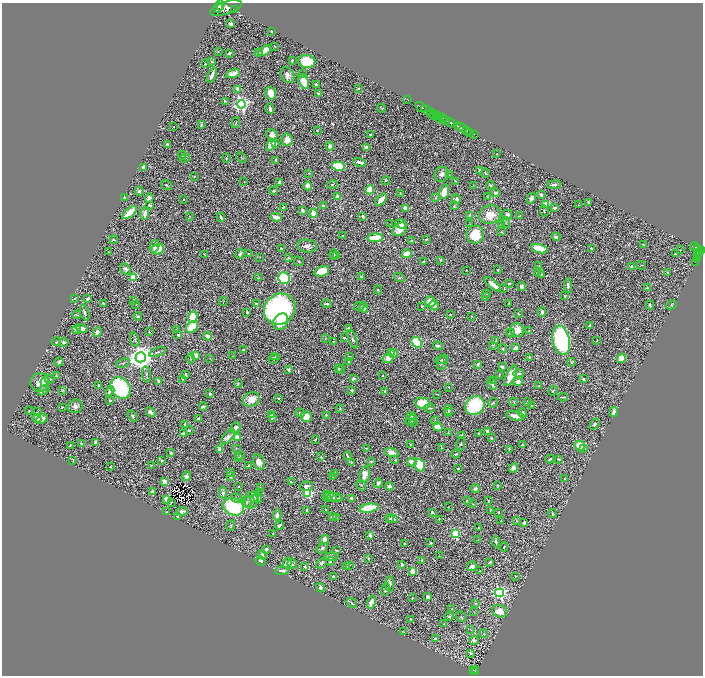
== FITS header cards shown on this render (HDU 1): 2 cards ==
NAXIS1  =                 1401
NAXIS2  =                 1347

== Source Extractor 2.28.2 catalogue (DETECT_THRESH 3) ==
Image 1401 x 1347 px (HDU 1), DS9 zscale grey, zoomed out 1/2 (1 PNG px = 2 x 2 image px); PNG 705 x 678 px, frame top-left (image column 1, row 1346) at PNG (2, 3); each listed source drawn as its Kron ellipse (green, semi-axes under 4 px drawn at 4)
Background 0.735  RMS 0.017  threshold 0.0505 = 3 sigma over >= 5 px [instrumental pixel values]
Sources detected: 716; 58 cannot appear on this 1/2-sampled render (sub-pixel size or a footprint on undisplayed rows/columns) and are neither listed nor drawn; of the other 658, the 500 brightest by FLUX_AUTO listed and drawn (158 fainter detections omitted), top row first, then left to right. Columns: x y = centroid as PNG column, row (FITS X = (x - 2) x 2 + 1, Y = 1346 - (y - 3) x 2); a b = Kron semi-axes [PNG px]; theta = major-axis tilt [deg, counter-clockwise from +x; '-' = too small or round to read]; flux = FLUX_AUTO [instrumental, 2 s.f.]
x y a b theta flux
220 5 5 3 - 810
218 7 5 2 - 660
226 8 16 6 17 3100
234 10 2 1 - 45
230 24 3 2 - 17
271 32 2 2 - 4
274 46 2 2 - 2.7
218 51 3 2 - 2.2
264 51 7 4 34 35
229 53 3 2 - 7.2
259 53 3 2 - 4.1
292 60 2 2 - 3.8
212 61 2 2 - 7
307 61 8 6 -8 89
205 64 2 2 - 1.9
302 73 3 2 - 1.9
233 74 7 3 16 33
212 75 8 2 68 12
287 75 8 6 -56 18
304 82 8 4 -66 63
316 84 2 2 - 12
238 89 4 3 - 24
358 89 3 2 - 2.3
271 93 6 5 - 39
318 93 3 2 - 5.2
408 100 2 1 - 15
225 101 3 3 - 4.4
241 104 4 4 - 1100
421 107 6 2 -31 650
381 108 4 2 - 2
270 109 5 3 - 12
427 110 6 2 -24 480
431 113 4 2 - 190
434 115 4 2 - 250
438 116 4 2 - 360
443 118 2 1 - 92
440 119 4 1 - 75
445 120 5 3 - 500
236 123 5 2 - 2.3
451 123 5 2 - 310
201 125 4 2 - 2.9
457 125 3 2 - 140
174 127 2 2 - 1.8
461 128 6 2 -19 560
317 130 2 2 - 2.3
466 130 3 2 - 140
470 132 3 2 - 92
474 134 2 2 - 34
272 135 6 5 - 18
371 135 2 2 - 3.6
287 140 6 5 - 24
276 143 4 3 - 2.6
168 145 3 2 - 6.9
271 145 6 3 56 35
330 146 4 4 - 7.8
366 147 2 2 - 29
497 153 3 2 - 2.1
182 155 4 3 - 3.9
242 157 5 2 - 2.1
185 158 5 3 - 3.7
226 158 4 3 - 3.3
275 160 2 2 - 2.4
359 162 7 3 -15 13
338 166 6 4 -12 230
144 168 4 3 - 29
479 171 4 2 - 3.9
309 173 3 3 - 2.3
485 173 4 2 - 2.4
442 174 8 7 - 14
449 175 3 3 - 2.1
194 176 3 3 - 3.4
244 181 2 2 - 1.7
386 181 4 3 - 2.8
455 181 3 2 - 2.1
280 182 3 3 - 12
332 184 5 3 - 2.6
167 185 6 3 -35 3.7
473 185 2 1 - 1.8
490 185 4 2 - 4.1
554 185 7 2 7 8.1
307 186 4 3 - 22
370 190 4 4 - 83
139 191 4 4 - 9.1
274 191 4 3 - 3.7
444 192 7 4 72 43
400 193 3 2 - 2.4
496 193 4 3 - 9.7
541 195 3 2 - 10
488 196 4 2 - 1.7
124 197 3 3 - 2.5
337 197 3 3 - 35
149 198 4 4 - 16
435 198 3 3 - 2.8
531 198 6 3 62 19
183 199 2 2 - 4.7
457 199 4 4 - 10
381 200 7 3 48 34
589 202 3 2 - 4.8
546 204 4 3 - 69
150 205 3 2 - 4.7
579 205 3 1 - 1.9
323 206 4 2 - 4.4
454 206 3 2 - 2.6
283 207 3 2 - 3.7
406 208 4 3 - 22
554 208 4 3 - 6.2
303 210 4 3 - 11
544 211 5 3 - 3.9
130 212 9 3 40 74
145 213 6 3 77 18
313 213 4 3 - 44
470 215 4 3 - 4.5
490 215 11 9 20 64
507 215 5 5 - 12
520 215 4 1 - 2.5
190 216 3 2 - 2.1
363 216 3 2 - 7.3
221 217 5 2 - 6.9
276 217 5 3 - 24
506 223 5 3 - 2.9
390 224 2 1 - 4
401 224 5 4 - 19
470 224 3 3 - 1.8
501 224 3 3 - 2.5
400 229 8 6 38 44
501 232 4 2 - 1.9
475 234 9 8 - 100
343 236 2 2 - 2.9
556 237 5 4 - 9
375 238 8 4 1 120
426 239 3 2 - 3.3
114 240 4 2 - 2.3
412 241 3 3 - 6.6
644 245 3 2 - 2.1
155 246 6 4 71 11
307 246 10 6 -7 16
695 247 5 2 - 150
282 248 3 2 - 3
591 248 3 2 - 3.5
697 248 2 2 - 110
158 249 6 5 - 52
539 249 8 4 -14 79
680 250 2 1 - 12
701 251 3 2 - 280
108 252 2 1 - 1.9
699 252 4 2 - 240
204 254 4 2 - 3.1
240 254 5 3 - 7.2
249 254 2 2 - 2.3
407 254 5 4 - 46
675 254 2 2 - 3.2
698 254 3 3 - 200
334 255 5 3 - 4.3
336 255 3 3 - 3.6
260 257 2 2 - 1.8
289 258 2 2 - 2.7
698 258 3 1 - 34
441 260 2 2 - 3.1
299 261 5 3 - 4.4
423 262 3 2 - 5.6
696 262 2 1 - 4
641 265 4 2 - 1.9
539 266 3 2 - 1.9
632 267 3 3 - 15
125 269 6 5 - 9.5
466 270 2 2 - 2.1
498 270 3 3 - 2.6
322 271 7 5 20 73
537 273 2 2 - 3.1
668 273 4 2 - 4.3
541 274 2 2 - 3.1
134 277 4 3 - 71
361 277 3 3 - 6
258 278 4 1 - 1.9
284 278 6 5 - 240
399 278 6 3 -21 4.9
509 283 3 2 - 7.2
493 284 10 3 -39 48
522 286 4 3 - 19
568 286 7 3 -86 9.7
504 288 3 1 - 2.2
647 288 2 2 - 13
378 290 4 4 - 4.2
487 293 4 3 - 3.3
565 296 4 2 - 2.2
485 297 4 3 - 3.8
88 298 3 2 - 8.1
74 299 3 2 - 2.7
134 300 4 3 - 4.1
223 302 4 2 - 1.7
430 302 5 5 - 35
103 303 3 1 - 2.5
256 303 3 2 - 4.3
509 303 3 2 - 2
136 304 3 3 - 3.5
327 304 5 2 - 8.2
434 305 5 4 - 15
650 305 4 3 - 6.5
672 305 5 3 - 3.9
422 306 3 2 - 2.8
359 307 5 2 - 2.4
364 307 5 3 - 13
280 309 16 15 - 870
247 312 3 2 - 4
542 312 5 3 - 11
85 313 8 3 -73 9
518 314 3 3 - 3.1
77 315 4 2 - 2.2
450 315 3 2 - 2.4
472 316 2 2 - 1.8
138 317 4 3 - 4.7
193 317 6 4 73 110
281 322 9 6 59 55
590 326 3 2 - 6.9
192 327 6 5 - 76
82 328 6 4 -19 15
176 329 4 3 - 2.2
348 329 4 3 - 9
76 330 4 4 - 6.7
517 330 7 6 - 34
529 331 3 2 - 2.5
97 332 5 4 - 19
149 332 3 2 - 2
510 333 4 3 - 3.8
178 335 3 2 - 8.3
208 336 4 3 - 24
325 338 3 2 - 2.4
344 338 4 2 - 4.4
353 339 10 4 -68 7.1
135 340 7 3 -73 5.3
561 340 15 8 -78 620
333 341 3 2 - 1.7
496 341 4 3 - 4.7
597 341 2 1 - 1.9
56 342 4 3 - 2.5
64 342 4 3 - 5.7
417 342 6 4 -44 220
492 345 3 3 - 2.2
438 346 5 3 - 11
515 348 4 3 - 20
502 349 4 3 - 3.6
244 350 3 2 - 11
157 352 9 3 20 6.1
392 352 3 3 - 6.9
394 353 4 4 - 14
196 356 3 3 - 36
233 356 2 2 - 2.1
350 356 3 2 - 1.7
141 357 5 5 - 4600
275 357 3 2 - 2.4
529 357 3 3 - 3
191 358 5 3 - 3.3
210 358 3 2 - 1.7
388 358 6 4 29 42
621 358 5 4 - 46
274 359 6 3 36 4.5
441 360 6 4 6 7.4
59 362 5 3 - 7.2
349 362 2 2 - 4.3
443 362 8 4 69 6.1
571 362 4 3 - 3.1
123 363 7 3 21 4.5
478 364 3 3 - 6.6
502 367 3 2 - 6.5
289 369 4 3 - 4.9
338 369 3 3 - 3.1
341 369 4 2 - 3
519 373 5 3 - 5
146 374 8 4 -84 6.6
186 374 3 2 - 4.2
383 375 2 1 - 1.8
499 375 3 1 - 2
56 376 3 2 - 4.9
511 376 11 4 64 49
50 379 5 3 - 4.5
182 379 3 2 - 1.9
353 379 3 2 - 5.4
583 379 3 2 - 6.2
158 381 4 3 - 7.1
494 381 2 2 - 8.3
40 382 9 9 - 48
45 382 5 4 - 8.1
518 382 4 4 - 30
238 383 4 3 - 2.9
492 384 6 3 -70 6.6
99 386 4 2 - 8.8
539 386 3 2 - 3
449 387 2 1 - 2.8
121 388 12 9 -52 510
44 390 6 4 38 9.3
62 390 3 2 - 3.7
352 390 3 3 - 4.6
110 391 6 3 57 16
385 391 4 3 - 7.2
553 391 5 2 - 2.4
210 394 4 3 - 4.6
436 394 3 1 - 2.2
563 397 5 2 - 4.6
278 398 3 2 - 2.5
251 399 9 6 22 36
110 400 3 2 - 4.9
514 402 4 2 - 2.4
528 402 3 3 - 6.9
423 403 7 5 -8 76
493 403 5 2 - 3.7
475 405 10 9 - 330
531 405 2 2 - 1.8
75 406 7 6 - 15
203 406 4 2 - 7.1
62 407 4 2 - 2.7
429 408 5 2 - 3.3
340 409 4 3 - 3.5
29 410 4 2 - 1.9
448 410 5 3 - 4.8
37 411 2 1 - 23
151 412 5 3 - 15
449 412 3 3 - 3.4
614 412 5 3 - 19
300 413 5 3 - 4.9
522 413 5 4 - 6.1
272 415 3 2 - 2
326 415 3 3 - 3.3
132 416 6 2 -58 5.5
411 416 5 3 - 2.9
516 416 9 3 -12 33
306 417 5 5 - 61
37 418 4 2 - 7.9
272 418 4 3 - 9.9
42 419 6 4 24 15
198 419 4 3 - 8
411 420 6 3 39 8.1
435 420 4 3 - 3.9
413 423 3 2 - 2.2
185 424 2 2 - 6.5
594 424 6 4 53 6.5
438 427 5 3 - 73
235 428 5 4 - 12
189 430 4 3 - 4.2
488 431 3 2 - 9.3
448 432 3 3 - 1.8
184 433 4 2 - 9.8
478 434 2 2 - 2.5
462 436 4 3 - 9.8
228 437 9 4 47 19
238 438 4 3 - 29
491 438 2 2 - 3.1
315 439 4 2 - 2.4
95 442 4 2 - 14
82 444 3 3 - 5.5
461 444 7 4 79 5.3
70 445 2 2 - 2
410 445 3 1 - 1.8
523 445 3 3 - 6.5
580 446 5 5 - 74
236 448 3 2 - 2
366 448 2 2 - 1.8
441 448 4 2 - 2.1
220 449 4 3 - 27
509 449 3 2 - 2.7
584 449 4 3 - 5.5
171 453 3 2 - 6.9
391 453 7 4 -16 25
456 454 4 3 - 7.4
347 455 4 2 - 4.8
241 456 2 2 - 2.9
238 457 2 2 - 2.7
321 457 3 2 - 2.9
550 459 4 3 - 4.9
558 459 4 2 - 4
73 460 3 1 - 2.8
395 460 3 2 - 2
162 461 3 3 - 4.1
371 461 3 2 - 4
259 462 8 5 -67 26
352 462 3 3 - 2.2
412 462 5 3 - 27
151 465 4 2 - 2.3
248 465 2 1 - 1.7
420 465 6 5 - 160
110 467 2 2 - 3.6
513 468 5 3 - 12
458 469 2 2 - 2.6
230 472 4 3 - 5.4
335 474 3 2 - 5.7
364 475 8 5 78 29
186 476 5 4 - 13
230 477 3 3 - 5.7
333 477 3 3 - 2.8
565 479 2 2 - 2.8
165 482 4 3 - 44
291 482 4 2 - 4.9
378 483 5 2 - 18
361 485 5 3 - 3.2
497 485 2 2 - 3.2
306 486 7 4 6 13
389 486 4 3 - 7.9
238 487 2 1 - 2
260 488 4 2 - 1.8
475 488 5 4 - 6.7
153 492 4 4 - 10
223 492 6 4 -86 11
259 493 3 2 - 1.8
308 494 3 3 - 350
326 494 3 2 - 2
328 496 6 3 38 11
334 497 8 4 0 9.1
237 498 6 4 -32 5.4
254 498 4 3 - 67
258 498 5 3 - 8.9
351 498 3 2 - 8
167 499 4 4 - 14
339 499 3 3 - 8.9
251 500 8 6 81 21
467 501 3 2 - 3.6
488 501 2 2 - 3.1
171 502 2 1 - 2
247 502 6 4 -73 6.6
473 504 3 2 - 2.4
234 507 11 8 -22 280
448 507 2 2 - 1.9
369 508 10 4 8 160
325 509 3 2 - 1.9
307 510 3 2 - 5.9
490 510 3 3 - 3.1
182 511 5 4 - 14
166 512 2 2 - 2.2
432 512 2 2 - 4.1
499 512 3 2 - 2.3
553 514 4 4 - 5
277 515 5 3 - 16
333 516 3 2 - 8.4
178 517 3 2 - 13
336 518 2 2 - 5.7
389 518 3 2 - 4.9
393 519 5 3 - 14
439 519 4 2 - 3.1
516 520 4 3 - 2.8
501 521 2 1 - 1.7
524 523 4 3 - 8.6
231 525 5 3 - 5
280 525 4 2 - 7.5
479 528 3 2 - 3.1
273 534 2 2 - 1.7
455 534 4 3 - 260
370 535 3 3 - 12
325 540 5 4 - 17
478 540 2 2 - 1.9
496 542 5 3 - 6.5
431 543 2 2 - 3.6
405 544 2 2 - 6
504 547 4 3 - 4.8
322 548 6 4 39 6.7
266 549 4 3 - 11
337 550 4 2 - 2
262 555 5 3 - 9.6
440 556 4 2 - 3.3
331 557 6 4 -6 9.2
368 558 3 3 - 2
422 560 4 3 - 3.2
260 561 5 2 - 6.8
330 561 4 2 - 4.9
490 562 4 2 - 5.2
287 563 6 4 62 25
321 563 6 4 44 9.9
292 564 5 4 - 5.1
402 564 4 3 - 5.4
350 565 3 2 - 1.7
347 566 3 2 - 2.8
472 566 5 4 - 17
305 567 4 3 - 5.6
282 571 6 3 4 9.4
413 571 3 2 - 93
480 571 3 2 - 3.5
333 576 3 2 - 4
516 576 3 2 - 2.1
390 584 7 4 -90 7.2
320 588 4 3 - 11
386 589 6 3 70 7.3
500 593 4 4 - 680
428 597 3 3 - 11
412 598 4 3 - 2.6
371 602 7 3 76 19
352 603 6 3 -43 5.5
475 604 3 3 - 2.7
452 608 3 2 - 1.8
500 611 8 6 -16 34
474 612 4 2 - 1.8
449 616 4 3 - 4.4
461 617 6 3 -62 3.9
410 619 2 2 - 2.4
444 624 3 3 - 1.7
471 630 4 2 - 1.7
404 632 4 2 - 2
484 634 4 3 - 2.9
436 639 3 3 - 9.5
474 641 4 4 - 10
471 654 4 3 - 4.4
475 669 2 1 - 15
473 670 2 1 - 25
476 671 2 2 - 62
At the frame edge (FLAGS 8, measured only in part): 1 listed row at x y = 701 251
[158 fainter detections neither listed nor drawn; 58 sub-pixel or undisplayed-footprint detections neither listed nor drawn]